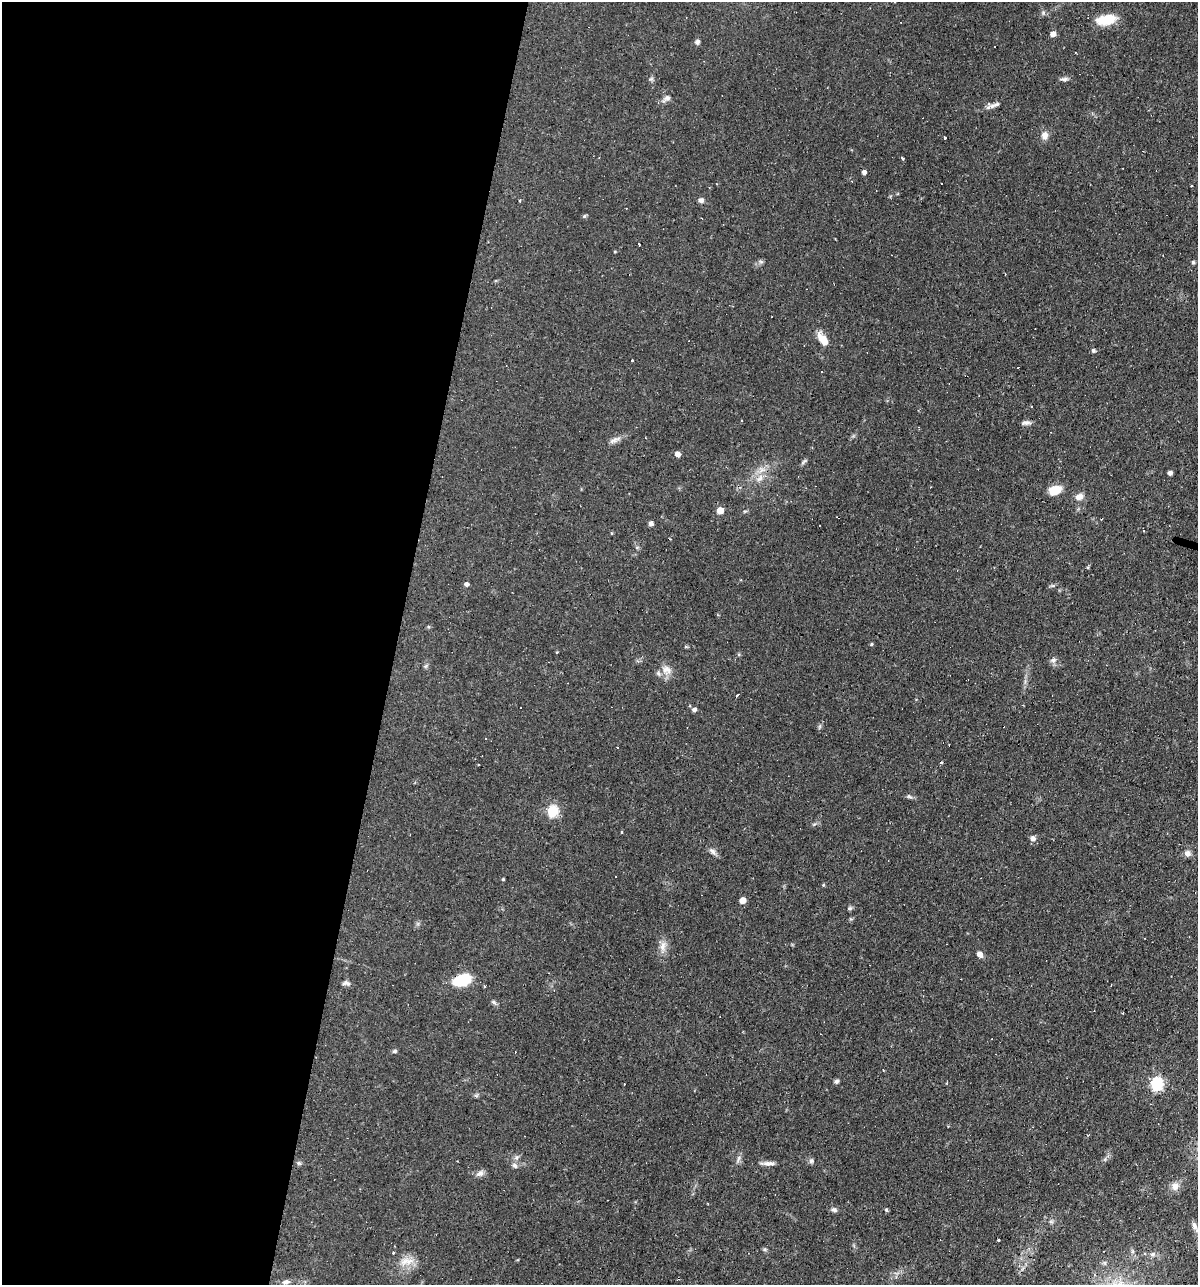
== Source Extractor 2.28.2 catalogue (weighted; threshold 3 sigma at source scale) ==
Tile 5 of 4 x 4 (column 1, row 2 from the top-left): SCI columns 250-1445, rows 2565-3847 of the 5156 x 5129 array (HDU 1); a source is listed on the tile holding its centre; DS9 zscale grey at full resolution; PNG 1200 x 1287 px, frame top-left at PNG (2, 2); no overlay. Shown black and unused: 33% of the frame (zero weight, under 2 of 3 exposures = <1% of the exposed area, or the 3 px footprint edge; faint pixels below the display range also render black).
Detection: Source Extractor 2.28.2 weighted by HDU 2 'WHT'; one run over the whole footprint, this tile lists its part. Background 0.066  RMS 0.0053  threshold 0.0236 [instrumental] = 3 sigma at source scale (4.5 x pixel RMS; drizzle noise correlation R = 1.50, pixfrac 1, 0.05/0.05 arcsec/px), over >= 5 px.
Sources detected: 99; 15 cosmic-ray / hot-pixel residue — not listed; the other 84 listed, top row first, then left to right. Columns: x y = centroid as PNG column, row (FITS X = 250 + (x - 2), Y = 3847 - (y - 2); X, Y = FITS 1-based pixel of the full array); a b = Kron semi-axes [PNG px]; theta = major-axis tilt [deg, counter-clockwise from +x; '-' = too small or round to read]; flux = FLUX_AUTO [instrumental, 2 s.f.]
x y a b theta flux
1106 20 24 11 11 11
1053 34 5 5 - 3.2
697 42 5 5 - 1.7
651 79 7 4 44 0.88
1064 79 13 4 3 1.4
667 98 8 8 - 1.9
992 106 11 6 6 2.4
1045 135 11 8 87 2.9
945 137 3 2 - 0.53
902 158 5 3 - 0.52
864 172 4 4 - 1.9
1191 186 3 2 - 0.56
520 200 3 2 - 1.1
701 200 7 6 - 1.6
584 216 6 4 23 0.78
639 244 3 2 - 1.3
615 252 4 3 - 0.4
761 262 7 4 -19 0.89
1193 262 4 4 - 0.91
823 339 15 8 -51 6.6
1093 350 4 4 - 1.1
632 360 3 3 - 1.5
1031 407 3 2 - 0.59
1026 423 12 5 7 1.7
615 440 18 6 18 2.7
677 454 5 5 - 3.3
804 462 11 4 45 0.97
761 469 11 8 -15 3.7
1170 473 4 4 - 1.9
1055 490 14 9 18 7.8
1079 497 9 8 - 3.5
720 510 5 5 - 6.9
651 523 6 5 - 1.4
611 533 5 3 - 0.45
741 580 3 3 - 0.42
466 584 5 4 - 1.9
1052 586 6 4 17 0.8
428 627 5 3 - 0.59
871 644 4 4 - 0.61
685 647 4 3 - 0.75
557 652 4 3 - 0.38
1053 660 9 6 10 1.5
426 666 7 4 45 0.85
667 670 13 11 88 4.8
737 695 5 2 - 0.58
694 709 6 5 - 1.4
1003 726 3 2 - 0.76
942 762 3 3 - 1.2
478 765 3 2 - 0.91
909 796 9 4 -43 1
552 811 6 5 - 42
622 832 3 3 - 4.2
1033 838 7 6 - 2
712 851 11 6 -45 2
1187 853 8 7 - 2.2
503 879 3 3 - 0.55
823 885 4 4 - 0.55
742 900 5 5 - 5.3
850 908 6 5 - 0.93
663 946 15 8 74 3.7
980 954 6 5 - 2.6
462 980 19 11 18 21
346 983 10 6 -9 1.7
1111 985 3 2 - 0.31
485 986 3 3 - 1.6
395 1051 6 5 - 0.88
836 1081 5 5 - 1.3
1157 1084 6 6 - 71
476 1095 7 4 -18 0.82
739 1158 11 5 73 1.6
811 1161 7 5 73 1.2
299 1163 6 5 - 0.91
768 1163 17 5 0 2.7
515 1166 8 6 -45 1.6
480 1173 12 7 30 2.2
1175 1186 11 9 87 3.3
834 1210 8 6 -14 1.4
886 1210 5 3 - 0.74
1051 1222 7 4 0 0.92
1195 1226 13 6 -62 2.2
998 1240 3 3 - 1.8
393 1253 3 3 - 0.75
407 1261 22 9 0 6.2
286 1282 10 6 13 1.7
Overlapping masked pixels (flux is a lower limit): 1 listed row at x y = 1003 726
Unlisted compact peaks at least as high as the median listed source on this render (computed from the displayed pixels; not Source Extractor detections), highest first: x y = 494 1002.